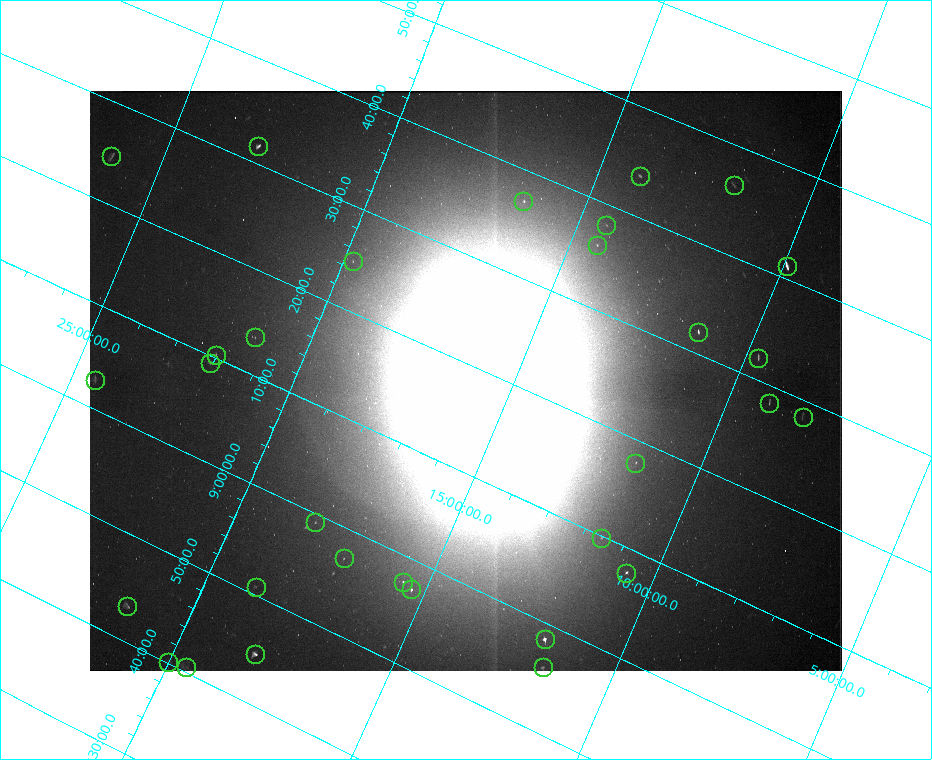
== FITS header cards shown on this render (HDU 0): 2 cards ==
NAXIS1  =                  752
NAXIS2  =                  580

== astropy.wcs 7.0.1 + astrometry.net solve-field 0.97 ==
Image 752 x 580 px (HDU 0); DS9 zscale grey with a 90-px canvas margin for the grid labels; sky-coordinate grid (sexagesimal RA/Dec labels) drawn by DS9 from the SOLVED WCS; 31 Tycho-2 reference stars matched to detected sources circled (green)
Header WCS: none
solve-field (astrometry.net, Tycho-2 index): SOLVED blind (the file carries no WCS)
Solved WCS: RA---TAN-SIP/DEC--TAN-SIP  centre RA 09:18:23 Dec +16:06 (139.60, +16.11 deg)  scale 89 x 85.7 arcsec/px (non-square pixels)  FOV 1115.8' x 828.0'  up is +67 deg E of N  parity flipped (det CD > 0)
(file carries no celestial WCS; the grid is the blind solution)
Tycho-2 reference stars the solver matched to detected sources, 31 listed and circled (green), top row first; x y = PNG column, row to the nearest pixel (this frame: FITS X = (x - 90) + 1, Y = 580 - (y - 91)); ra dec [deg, ICRS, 3 dp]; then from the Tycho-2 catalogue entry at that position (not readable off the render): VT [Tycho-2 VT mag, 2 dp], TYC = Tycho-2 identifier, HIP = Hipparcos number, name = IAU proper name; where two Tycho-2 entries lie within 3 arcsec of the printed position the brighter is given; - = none
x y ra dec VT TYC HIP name
258 146 142.930 +22.968 4.47 1959-1582-1 46750 Alterf
111 156 141.164 +26.182 4.60 1955-1904-1 46146 -
640 176 145.933 +14.022 5.54 834-1466-1 47723 -
734 185 146.597 +11.810 5.82 831-343-1 47959 -
523 201 144.261 +16.438 5.87 1410-784-1 47189 -
606 225 144.505 +14.347 6.67 827-839-1 47266 -
597 245 143.970 +14.380 6.31 827-1691-1 47096 -
353 261 141.189 +19.787 6.63 1405-60-1 46155 -
787 266 145.288 +9.892 3.56 821-2130-1 47508 Subra
698 332 142.986 +11.300 5.08 824-1978-1 46771 -
255 337 138.405 +21.283 6.47 1407-912-1 45272 -
216 355 137.587 +21.996 6.11 1407-809-1 45033 -
758 358 142.990 +9.716 5.22 821-2131-1 46774 -
210 363 137.340 +22.045 5.26 1407-1989-1 44946 Nahn
95 380 135.684 +24.453 5.44 1950-2323-1 44405 -
769 403 142.114 +9.057 5.51 820-1635-1 46454 -
803 417 142.122 +8.188 5.83 820-1636-1 46457 -
635 463 139.464 +11.501 6.40 822-44-1 45614 -
315 522 134.795 +18.135 6.52 1397-943-1 44126 -
601 538 137.443 +11.564 6.51 815-526-1 44984 -
344 558 134.285 +17.144 6.26 1394-2120-1 43957 -
626 573 136.937 +10.668 5.20 815-2146-1 44798 -
403 582 134.397 +15.581 5.70 1394-2121-1 44001 -
256 587 132.688 +18.832 6.39 1396-1135-1 43427 -
411 589 134.312 +15.323 5.24 1394-2122-1 43970 -
127 606 130.821 +21.468 4.65 1399-2905-1 42806 Asellus Borealis
545 639 134.622 +11.858 4.27 814-3029-1 44066 Acubens
255 654 131.171 +18.154 4.05 1396-2758-1 42911 Asellus Australis
168 662 130.027 +20.008 6.47 1398-27-1 42516 -
186 667 130.113 +19.545 6.28 1395-2733-1 42556 Meleph
543 667 133.981 +11.626 5.61 814-2519-1 43851 -